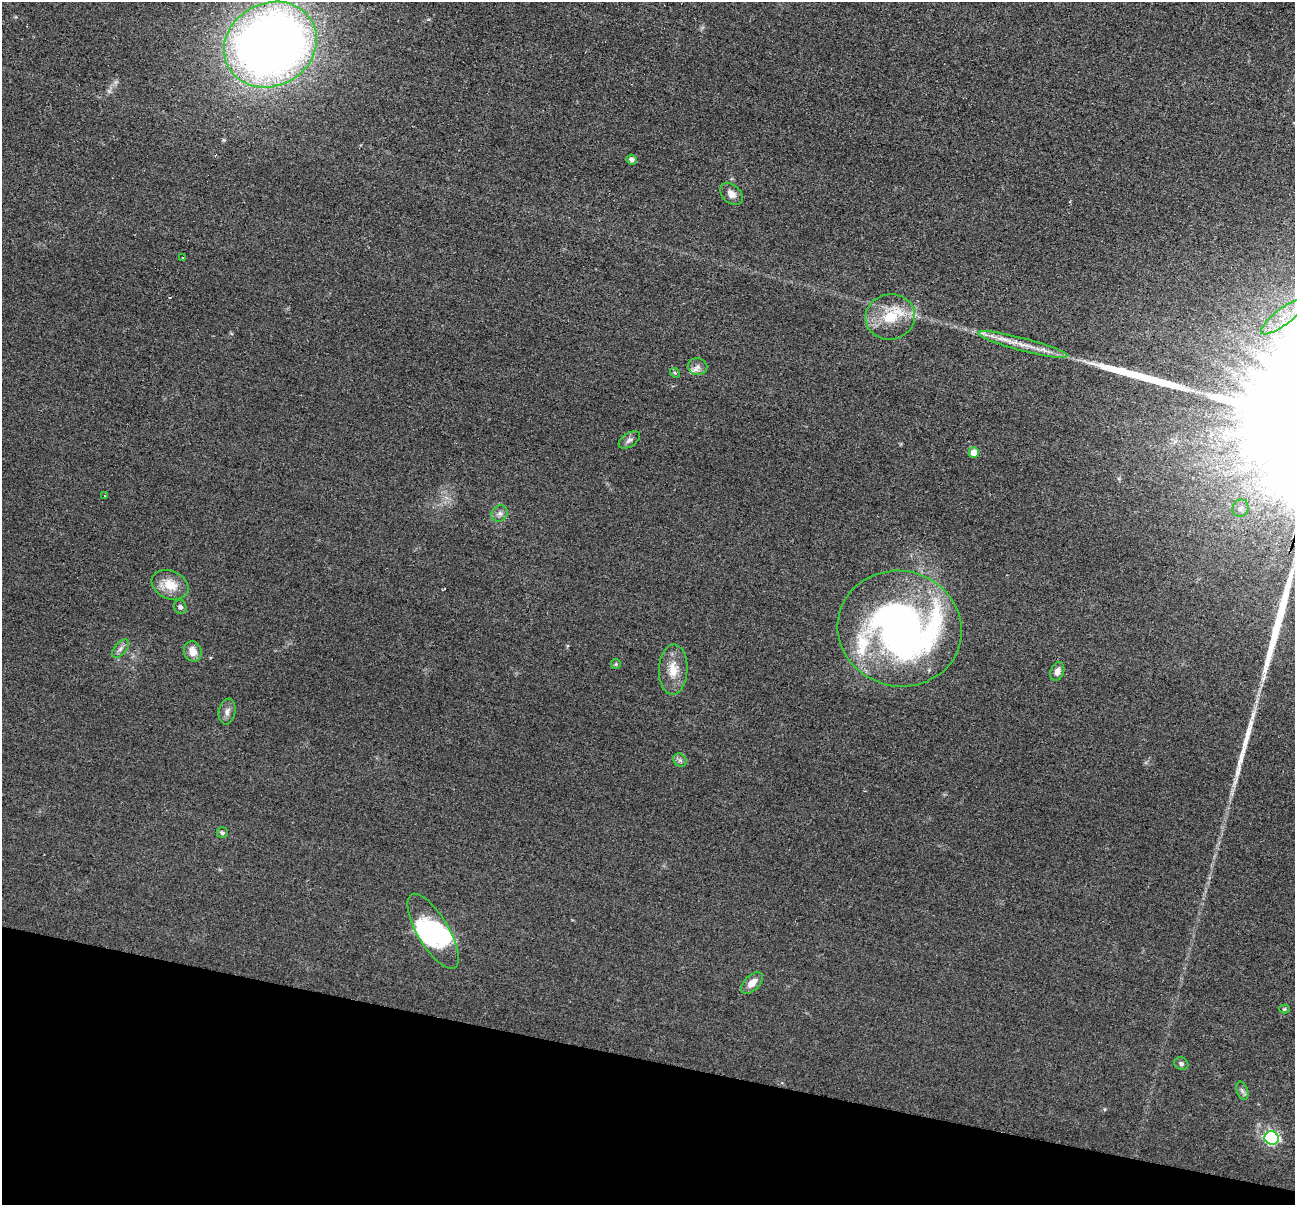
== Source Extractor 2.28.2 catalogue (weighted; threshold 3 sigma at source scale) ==
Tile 15 of 4 x 4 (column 3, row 4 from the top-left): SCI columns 2597-3889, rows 259-1461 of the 5193 x 5209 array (HDU 1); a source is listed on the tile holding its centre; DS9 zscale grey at full resolution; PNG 1297 x 1207 px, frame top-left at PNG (2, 2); each listed source drawn as its Kron ellipse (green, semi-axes under 4 px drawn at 4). Shown black and unused: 12% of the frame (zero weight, under 2 of 3 exposures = <1% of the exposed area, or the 3 px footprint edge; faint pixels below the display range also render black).
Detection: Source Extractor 2.28.2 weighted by HDU 2 'WHT'; one run over the whole footprint, this tile lists its part. Background 0.0456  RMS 0.0085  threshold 0.0382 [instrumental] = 3 sigma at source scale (4.5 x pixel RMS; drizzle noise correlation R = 1.50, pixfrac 1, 0.05/0.05 arcsec/px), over >= 5 px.
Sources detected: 41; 1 too faint to see at this stretch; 3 inside a brighter object's white glare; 1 cosmic-ray / hot-pixel residue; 3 long thin detections or spike segments (spike, bleed or trail) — neither listed nor drawn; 2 inside a brighter listed object's ellipse — not listed separately; the other 31 listed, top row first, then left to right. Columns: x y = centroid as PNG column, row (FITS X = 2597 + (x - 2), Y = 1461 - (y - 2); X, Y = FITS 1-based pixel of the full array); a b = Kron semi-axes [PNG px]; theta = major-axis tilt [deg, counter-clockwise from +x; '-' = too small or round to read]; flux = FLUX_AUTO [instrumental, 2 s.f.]
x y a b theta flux
270 45 48 41 29 900
632 159 5 4 - 3.3
731 194 13 9 -44 5.7
182 258 3 3 - 2.2
1284 316 28 8 37 18
890 317 25 22 13 30
1023 344 46 6 -15 16
698 367 10 8 -11 4
675 373 5 4 - 1.1
629 440 12 6 34 3.3
974 453 5 5 - 11
105 495 3 2 - 1.6
1240 508 9 8 - 4.1
500 514 8 7 - 3.5
170 585 19 14 -25 17
180 607 7 6 - 2.2
900 629 62 57 -15 420
121 649 11 6 49 3.2
193 651 10 8 -68 9.8
616 664 5 4 - 1
673 670 25 14 87 17
1057 671 10 6 69 4.4
227 712 13 8 78 4.7
680 760 7 6 - 2.3
222 833 5 5 - 1.8
433 931 43 15 -59 51
752 983 13 7 44 7.9
1285 1009 5 4 - 1.2
1181 1064 7 6 - 2.3
1242 1091 9 5 -70 2.2
1272 1138 7 6 - 170